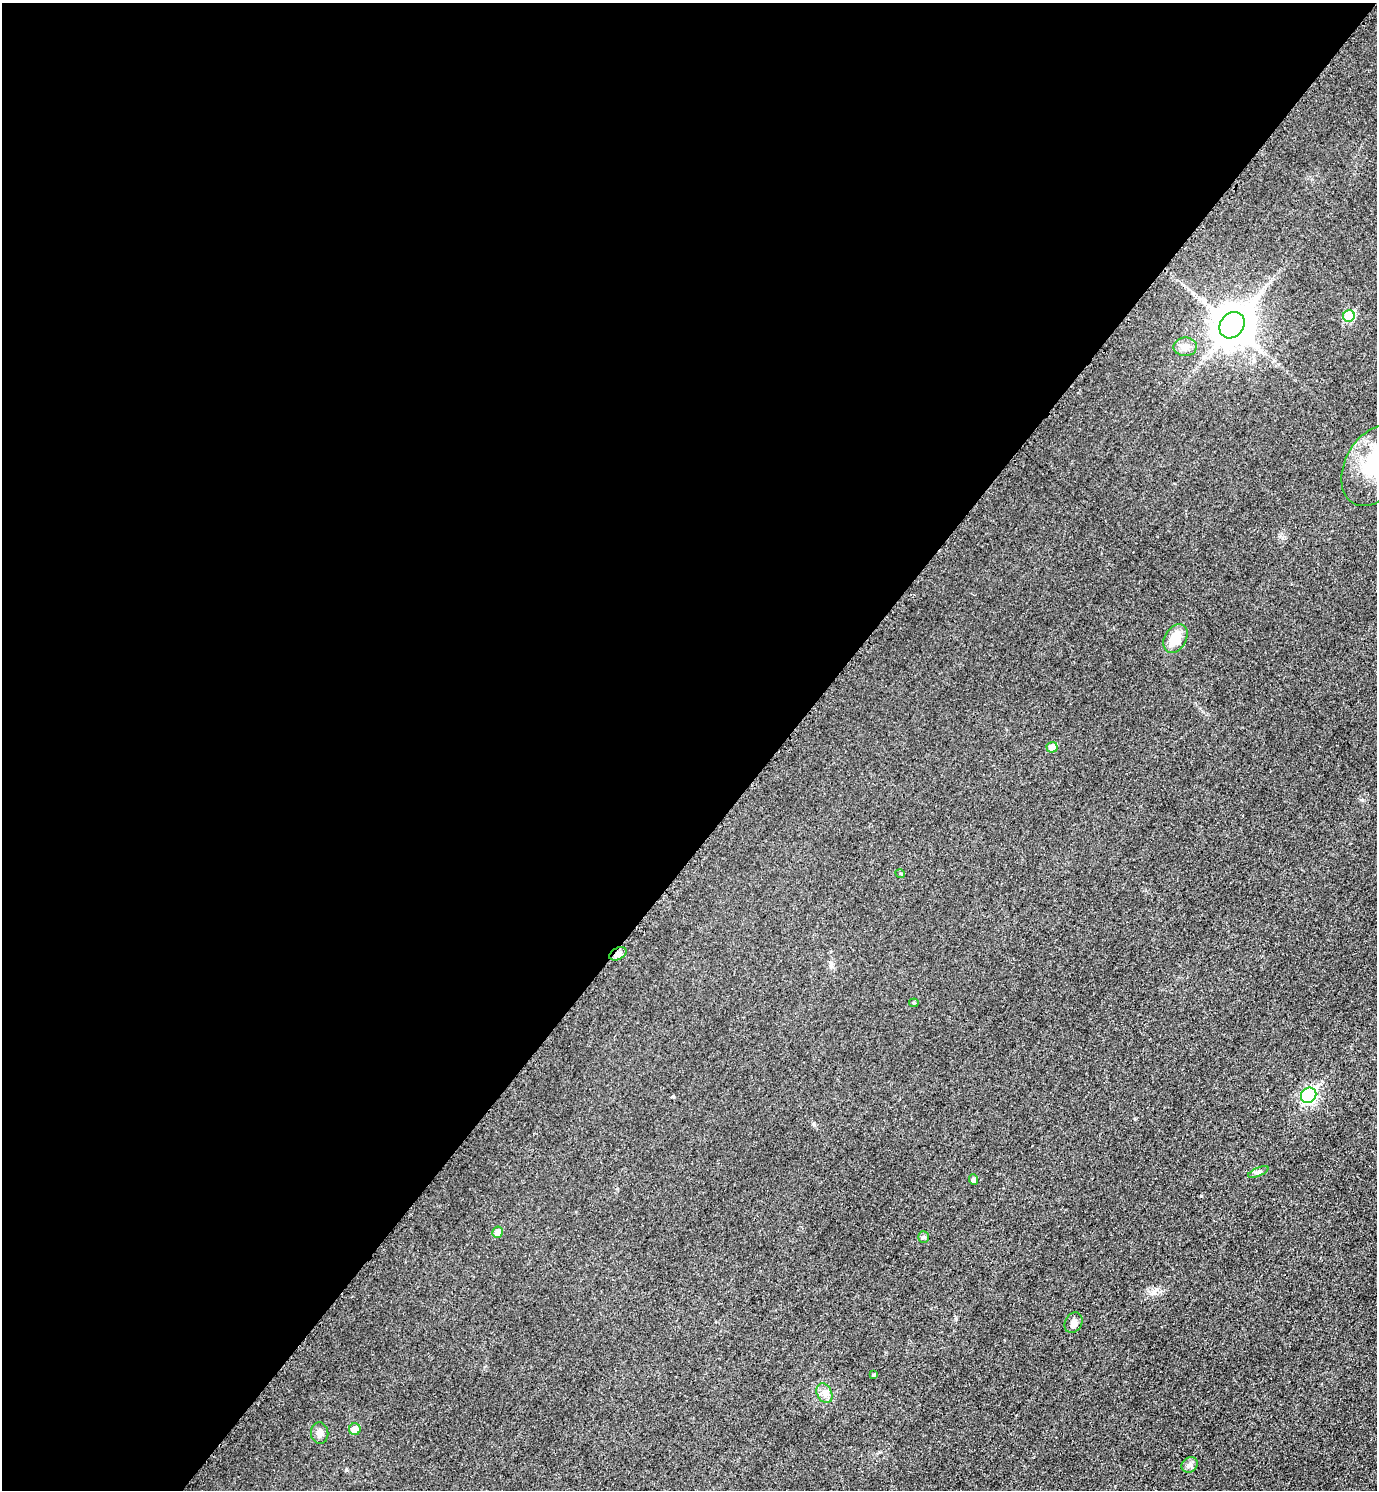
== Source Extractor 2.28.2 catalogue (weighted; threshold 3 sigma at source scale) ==
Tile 5 of 4 x 4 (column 1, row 2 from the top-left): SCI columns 172-1546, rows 2999-4486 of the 5988 x 5986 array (HDU 1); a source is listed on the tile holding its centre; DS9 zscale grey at full resolution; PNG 1379 x 1492 px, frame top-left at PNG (2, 3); each listed source drawn as its Kron ellipse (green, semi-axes under 4 px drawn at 4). Shown black and unused: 57% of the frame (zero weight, under 3 of 5 exposures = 2% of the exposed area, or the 3 px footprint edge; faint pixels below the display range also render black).
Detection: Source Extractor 2.28.2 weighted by HDU 2 'WHT'; one run over the whole footprint, this tile lists its part. Background 0.0321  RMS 0.0055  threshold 0.0249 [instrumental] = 3 sigma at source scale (4.5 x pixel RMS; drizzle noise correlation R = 1.50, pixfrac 1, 0.05/0.05 arcsec/px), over >= 5 px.
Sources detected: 21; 1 cosmic-ray / hot-pixel residue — neither listed nor drawn; the other 20 listed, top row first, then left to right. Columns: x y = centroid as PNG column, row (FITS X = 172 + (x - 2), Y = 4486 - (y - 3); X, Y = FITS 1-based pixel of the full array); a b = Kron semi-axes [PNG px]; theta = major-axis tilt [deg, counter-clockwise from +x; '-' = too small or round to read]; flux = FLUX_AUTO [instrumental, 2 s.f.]
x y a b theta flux
1349 316 6 5 - 20
1232 325 14 11 50 1500
1185 347 11 9 -1 3.6
1375 465 44 30 59 38
1175 638 15 10 59 9.1
1052 747 5 5 - 4.8
900 873 5 3 - 0.54
618 954 9 6 29 2.2
914 1003 4 4 - 0.68
1309 1095 8 7 - 84
1258 1172 11 4 23 1.4
974 1179 5 4 - 1.8
498 1232 5 5 - 3.9
923 1237 6 5 - 0.86
1073 1323 11 8 59 2.8
873 1375 4 3 - 0.58
824 1393 10 7 -65 2.9
355 1429 6 5 - 5.8
320 1433 11 8 -85 2.8
1190 1465 9 7 34 2
Overlapping masked pixels (flux is a lower limit): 1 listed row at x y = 618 954
Isophote crosses this tile's border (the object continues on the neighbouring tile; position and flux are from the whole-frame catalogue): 1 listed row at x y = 1375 465
Unlisted compact peaks at least as high as the median listed source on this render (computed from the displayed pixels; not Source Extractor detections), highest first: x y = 1153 1293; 346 1470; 814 1125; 1362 800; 1135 1119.